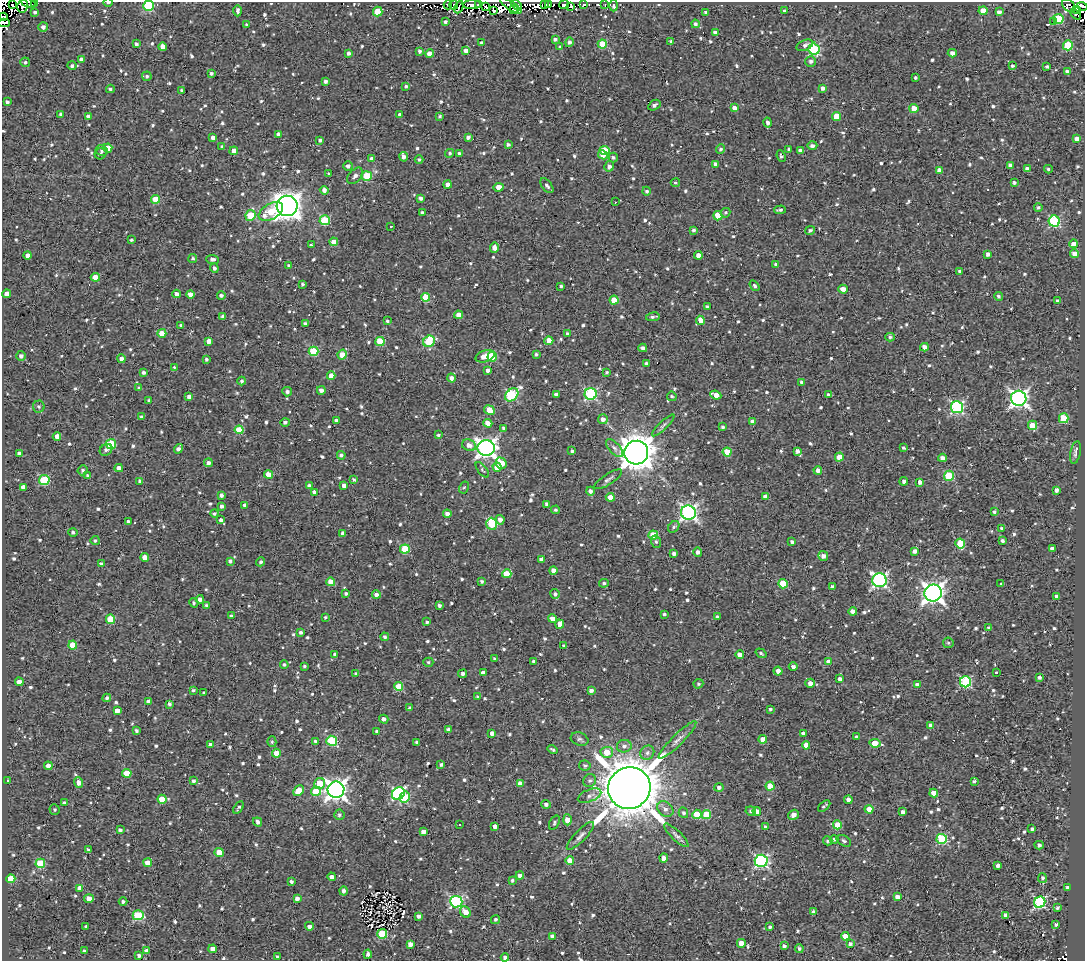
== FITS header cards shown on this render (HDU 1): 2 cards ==
NAXIS1  =                 1083
NAXIS2  =                  959

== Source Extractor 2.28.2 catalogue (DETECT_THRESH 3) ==
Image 1083 x 959 px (HDU 1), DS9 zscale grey, 1 PNG px = 1 image px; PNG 1087 x 963 px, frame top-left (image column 1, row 959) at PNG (2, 2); each listed source drawn as its Kron ellipse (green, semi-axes under 4 px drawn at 4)
Background 1.53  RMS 4.8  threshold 14.4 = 3 sigma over >= 5 px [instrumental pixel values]
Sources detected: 986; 11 with non-positive FLUX_AUTO (blend fragments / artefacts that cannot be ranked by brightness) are neither listed nor drawn; of the other 975, the 500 brightest by FLUX_AUTO listed and drawn (475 fainter detections omitted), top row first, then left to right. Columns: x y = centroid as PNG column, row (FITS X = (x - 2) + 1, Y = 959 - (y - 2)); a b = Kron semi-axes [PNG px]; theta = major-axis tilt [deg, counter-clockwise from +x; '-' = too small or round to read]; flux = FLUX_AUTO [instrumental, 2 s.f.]
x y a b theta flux
34 2 3 2 - 8.4e+02
108 2 5 2 - 6.0e+02
28 3 8 3 -18 1.7e+03
544 4 3 2 - 3.0e+03
548 4 3 3 - 9.1e+03
584 4 3 3 - 8.1e+02
12 5 3 2 - 8.2e+02
448 5 4 3 - 9.9e+02
454 5 4 3 - 1.3e+03
472 5 9 4 2 1.6e+03
479 5 3 2 - 5.7e+02
516 5 6 4 -42 1.1e+03
564 5 5 3 - 1.1e+03
605 5 3 2 - 6.4e+02
614 5 6 4 -89 6.2e+02
22 6 6 5 - 6.3e+02
148 6 5 5 - 2.5e+04
511 6 12 3 -33 2.3e+03
571 6 4 3 - 5.8e+02
1069 6 8 5 -43 1.6e+03
1082 6 5 3 - 2.3e+03
459 7 7 2 66 1.2e+03
486 7 4 3 - 1.4e+03
514 10 4 3 - 1.5e+03
1076 10 4 3 - 7.7e+02
237 11 6 3 -90 9.9e+02
494 11 3 2 - 8.8e+02
784 11 3 3 - 6.0e+02
983 11 4 4 - 4.7e+03
35 12 4 3 - 7.7e+02
378 12 5 4 - 1.1e+04
706 12 4 3 - 6.9e+02
999 12 4 4 - 1.4e+03
1075 14 6 3 -47 7.1e+02
3 17 4 2 - 1.7e+03
1058 19 5 5 - 1.6e+04
1054 21 3 3 - 4.3e+03
445 22 4 3 - 9.7e+02
4 23 6 3 1 1.9e+04
695 24 4 4 - 9.3e+02
247 25 4 3 - 5.8e+02
43 27 5 4 - 1.3e+03
715 33 4 4 - 1.7e+03
555 39 4 3 - 8.4e+02
671 41 3 3 - 6.5e+02
569 42 5 4 - 8.7e+02
482 43 3 3 - 7.2e+02
136 44 4 4 - 9.3e+02
602 44 4 4 - 7.8e+03
805 45 9 5 21 1.1e+03
1068 45 5 5 - 1.5e+04
163 47 4 4 - 2.8e+03
560 47 4 3 - 6.8e+02
814 49 6 5 - 3.2e+04
420 51 4 3 - 8.4e+02
466 51 4 3 - 1.3e+03
348 53 4 3 - 8.5e+02
952 53 4 4 - 1.7e+03
430 54 4 4 - 3.4e+03
81 59 4 4 - 1.2e+03
811 61 5 5 - 9.2e+02
25 62 5 4 - 6.9e+02
72 66 4 4 - 9.1e+02
1012 66 3 3 - 7.2e+02
1047 67 4 3 - 6.7e+02
1067 72 4 3 - 1.1e+03
211 73 3 3 - 7.2e+02
147 76 5 4 - 6.3e+02
916 78 3 3 - 7.1e+02
326 81 3 3 - 9.1e+02
406 86 3 3 - 6.5e+02
822 88 4 4 - 1.3e+03
110 89 4 4 - 6.7e+02
182 90 4 3 - 7.8e+02
7 102 3 3 - 7.3e+02
654 105 7 4 33 1.1e+03
734 108 4 4 - 2.2e+03
914 108 4 4 - 5.5e+03
61 114 4 4 - 9.2e+02
399 114 3 3 - 9.4e+02
88 116 4 4 - 1.1e+03
440 116 3 3 - 5.7e+02
836 116 4 4 - 6.6e+03
767 122 5 4 - 1.2e+03
279 134 4 4 - 2.0e+03
468 137 4 3 - 9.2e+02
213 138 4 4 - 1.6e+03
1077 139 4 4 - 2.7e+03
320 140 4 3 - 6.7e+02
508 144 4 4 - 9.6e+02
222 146 4 3 - 6.7e+02
812 146 5 4 - 1.0e+03
108 148 4 4 - 4.4e+03
721 149 4 4 - 7.1e+02
789 149 4 3 - 7.3e+02
605 150 5 4 - 1.2e+04
800 150 4 3 - 9.6e+02
102 151 6 5 - 5.9e+02
234 151 4 4 - 2.7e+03
450 153 4 4 - 7.1e+02
101 154 6 5 - 6.3e+02
460 154 4 4 - 1.5e+03
603 155 5 4 - 3.0e+03
781 156 6 4 -68 6.7e+02
404 157 4 4 - 1.4e+03
613 158 5 4 - 6.9e+02
372 159 4 4 - 2.0e+03
419 159 4 4 - 7.3e+02
716 164 4 4 - 1.8e+03
1010 165 4 4 - 1.0e+03
348 166 5 5 - 1.2e+03
609 166 5 4 - 1.3e+03
1027 169 4 4 - 1.9e+03
1048 169 4 3 - 5.5e+02
939 170 4 4 - 1.8e+03
329 174 3 3 - 6.5e+02
355 176 9 6 48 1.5e+03
367 176 5 5 - 1.4e+04
675 183 4 4 - 6.0e+02
1014 183 4 4 - 6.8e+02
447 184 4 4 - 1.7e+03
547 186 8 5 -53 1.0e+03
499 187 5 4 - 3.8e+03
324 190 4 4 - 1.5e+03
646 191 4 4 - 7.5e+02
421 198 4 3 - 9.8e+02
156 199 4 4 - 7.3e+03
615 202 3 2 - 1.4e+03
287 206 10 10 - 3.7e+05
1038 207 4 4 - 5.8e+02
780 210 6 3 1 8.5e+02
271 212 13 8 30 9.5e+03
422 212 3 3 - 5.6e+02
725 213 5 4 - 6.4e+02
250 215 5 5 - 1.2e+04
718 216 5 4 - 8.4e+03
325 220 5 5 - 1.5e+04
1054 221 5 5 - 3.3e+04
391 226 3 2 - 7.1e+02
694 230 3 3 - 7.5e+02
810 230 5 3 - 9.5e+02
131 240 3 3 - 6.0e+02
334 242 4 4 - 3.5e+03
1073 244 4 4 - 2.3e+03
311 245 3 3 - 6.0e+02
494 248 5 4 - 1.8e+03
988 254 4 4 - 1.4e+03
1075 254 4 4 - 2.3e+03
28 255 4 4 - 2.3e+03
698 255 4 4 - 2.6e+03
193 258 4 4 - 6.0e+02
212 259 6 4 -4 1.2e+03
776 264 4 3 - 7.9e+02
289 266 3 3 - 5.8e+02
214 268 4 4 - 9.8e+02
960 271 3 3 - 6.6e+02
95 277 4 4 - 5.5e+03
302 284 3 3 - 5.7e+02
561 286 3 3 - 5.8e+02
755 286 6 4 -55 6.2e+02
843 289 5 4 - 2.0e+03
7 294 4 4 - 2.3e+03
176 294 4 4 - 1.3e+03
190 294 4 4 - 2.2e+03
221 295 4 4 - 1.1e+03
998 296 4 4 - 6.9e+02
426 297 4 4 - 9.3e+03
614 300 4 4 - 6.3e+03
1058 301 4 4 - 6.6e+02
707 307 4 3 - 8.9e+02
459 315 4 4 - 4.3e+03
223 316 4 3 - 1.1e+03
653 317 7 3 10 8.1e+02
700 320 4 4 - 2.6e+03
387 321 4 4 - 5.5e+02
305 323 4 3 - 7.5e+02
181 325 4 3 - 6.8e+02
162 333 4 4 - 4.1e+03
567 333 3 3 - 5.5e+02
890 337 4 3 - 6.3e+02
209 341 4 4 - 2.1e+03
380 341 4 4 - 9.5e+03
429 341 6 5 - 1.8e+04
549 341 4 4 - 4.6e+03
924 347 4 4 - 1.9e+03
643 348 4 4 - 1.1e+03
313 351 5 4 - 1.5e+04
536 354 4 3 - 5.9e+02
342 355 5 4 - 7.0e+03
21 356 5 5 - 1.3e+03
485 356 10 5 17 4.3e+03
492 356 5 4 - 1.5e+04
121 359 4 4 - 1.4e+03
206 359 4 4 - 6.7e+02
647 364 4 3 - 1.1e+03
174 367 3 3 - 9.6e+02
488 370 4 3 - 1.2e+03
606 372 3 3 - 5.7e+02
144 373 4 3 - 8.4e+02
331 376 4 4 - 3.3e+03
451 378 4 4 - 1.5e+03
242 381 4 4 - 7.4e+02
802 382 4 3 - 9.3e+02
139 388 4 3 - 5.8e+02
321 390 4 4 - 1.4e+03
287 392 5 4 - 1.0e+03
556 394 4 3 - 1.1e+03
591 394 6 6 - 3.6e+04
512 395 7 5 43 2.9e+04
716 395 5 4 - 3.3e+03
828 395 4 3 - 1.0e+03
672 396 5 4 - 5.6e+02
189 397 4 3 - 1.2e+03
1019 398 7 7 - 1.3e+05
149 400 3 3 - 6.5e+02
39 407 6 6 - 8.5e+02
957 407 6 6 - 5.6e+04
489 410 5 4 - 6.3e+03
141 417 3 3 - 6.4e+02
1064 418 5 4 - 1.2e+04
603 419 5 5 - 1.5e+03
337 421 4 4 - 1.2e+03
285 422 5 4 - 8.8e+02
752 422 4 4 - 1.7e+03
488 423 5 4 - 2.6e+03
663 425 15 4 44 1.0e+03
1032 425 4 4 - 6.5e+03
722 427 3 3 - 6.8e+02
504 428 4 4 - 7.4e+02
239 430 4 4 - 9.0e+03
438 435 4 3 - 6.3e+02
57 436 4 4 - 2.3e+03
111 444 5 5 - 1.6e+04
469 445 7 5 -20 2.2e+03
486 448 8 8 - 1.5e+05
614 448 11 5 -49 1.3e+03
903 448 3 3 - 5.6e+02
178 449 5 4 - 1.3e+03
106 450 7 5 36 9.8e+02
572 451 3 3 - 6.2e+02
797 451 4 4 - 1.1e+03
727 452 4 4 - 7.9e+03
19 453 4 3 - 1.5e+03
636 453 12 11 - 6.5e+05
1075 453 11 5 78 1.1e+03
341 455 4 4 - 8.6e+02
839 457 4 4 - 4.3e+03
942 458 4 4 - 1.7e+03
208 463 4 4 - 1.1e+03
501 463 6 5 - 9.3e+03
497 467 4 4 - 4.3e+03
119 468 4 4 - 2.1e+03
83 470 5 4 - 6.9e+02
482 470 9 4 -52 6.1e+02
818 470 4 4 - 1.3e+03
268 475 4 4 - 4.1e+03
88 476 4 3 - 7.7e+02
949 476 5 5 - 1.7e+04
608 479 16 5 32 1.2e+03
44 480 5 5 - 1.9e+04
354 480 3 3 - 6.8e+02
140 481 4 3 - 8.4e+02
904 481 4 4 - 1.2e+03
920 482 4 4 - 1.8e+03
309 486 4 4 - 1.4e+03
344 486 4 4 - 1.7e+03
23 487 4 4 - 1.9e+03
464 487 6 4 61 5.7e+02
1056 490 4 3 - 1.3e+03
590 491 4 4 - 1.1e+03
314 492 4 3 - 1.2e+03
221 495 4 3 - 1.0e+03
765 496 4 4 - 1.5e+03
610 497 4 4 - 3.8e+03
547 504 4 3 - 1.0e+03
245 505 4 4 - 1.1e+03
221 506 4 3 - 9.7e+02
555 510 4 4 - 6.9e+02
994 512 3 3 - 6.1e+02
688 513 7 7 - 9.9e+04
214 514 4 4 - 8.2e+02
447 514 4 4 - 1.8e+03
221 520 4 4 - 9.1e+02
500 520 4 4 - 1.6e+03
128 521 3 3 - 7.1e+02
492 524 6 5 - 2.2e+04
674 527 6 5 - 6.8e+02
1002 528 3 3 - 7.2e+02
73 532 5 4 - 7.5e+02
343 533 4 4 - 1.3e+03
653 535 5 4 - 9.1e+03
95 540 4 4 - 6.0e+02
1002 540 4 3 - 8.1e+02
656 542 6 5 - 6.1e+02
792 542 4 4 - 9.5e+02
960 544 5 4 - 1.2e+04
1052 548 4 3 - 1.2e+03
405 549 5 4 - 1.3e+04
915 551 4 4 - 1.7e+03
698 552 5 4 - 1.4e+03
674 553 4 3 - 1.0e+03
823 556 5 5 - 1.7e+03
145 557 4 4 - 2.7e+03
541 559 4 4 - 1.7e+03
230 561 4 4 - 9.0e+02
261 562 5 4 - 5.9e+02
101 564 4 3 - 1.0e+03
553 570 4 4 - 2.2e+03
507 574 4 4 - 8.2e+03
879 580 7 7 - 7.5e+04
482 581 4 4 - 6.7e+02
331 582 4 4 - 3.8e+03
604 583 5 4 - 6.4e+02
1001 583 3 3 - 7.2e+02
783 584 4 4 - 9.9e+03
832 587 4 3 - 1.3e+03
933 593 9 8 - 2.0e+05
346 594 3 3 - 6.5e+02
555 594 5 4 - 1.0e+03
376 595 4 4 - 1.5e+03
1056 597 4 4 - 1.4e+03
200 599 4 4 - 1.3e+03
194 603 5 4 - 6.6e+02
206 605 3 3 - 5.9e+02
439 605 3 3 - 8.1e+02
853 611 4 4 - 2.4e+03
664 614 3 3 - 6.4e+02
231 616 4 3 - 7.3e+02
325 617 3 3 - 5.8e+02
717 617 4 3 - 8.4e+02
111 619 4 4 - 9.3e+03
552 619 4 4 - 3.1e+03
427 622 3 3 - 5.5e+02
560 624 4 4 - 3.2e+03
989 628 4 4 - 8.2e+02
300 632 4 4 - 7.8e+02
385 637 4 4 - 6.9e+02
948 643 5 5 - 6.0e+02
73 645 4 4 - 8.1e+03
564 645 3 3 - 5.8e+02
761 653 6 3 -34 6.0e+02
335 654 3 3 - 8.5e+02
740 655 4 4 - 2.8e+03
495 658 4 3 - 7.4e+02
534 661 3 3 - 8.7e+02
428 662 5 4 - 5.5e+02
829 662 4 4 - 3.5e+03
284 664 4 4 - 5.9e+02
304 666 4 3 - 5.5e+02
793 667 4 4 - 1.2e+03
778 671 4 4 - 1.9e+03
996 672 3 2 - 8.0e+02
483 673 4 4 - 2.6e+03
356 674 3 3 - 6.5e+02
463 674 4 4 - 9.9e+02
1039 678 4 3 - 8.7e+02
840 679 4 3 - 1.3e+03
19 682 4 4 - 2.2e+03
965 682 5 5 - 3.2e+04
810 683 4 4 - 1.8e+03
698 684 5 4 - 5.8e+02
917 685 4 4 - 1.4e+03
399 687 4 4 - 9.7e+03
193 690 3 3 - 5.9e+02
591 690 4 4 - 1.4e+03
204 693 3 3 - 5.9e+02
478 697 4 3 - 6.1e+02
107 698 4 3 - 9.5e+02
148 702 4 3 - 9.3e+02
169 704 4 3 - 7.7e+02
410 708 4 3 - 7.3e+02
770 709 3 3 - 6.2e+02
117 711 4 4 - 2.1e+03
384 719 4 4 - 1.2e+03
930 726 4 4 - 1.5e+03
448 729 4 4 - 7.8e+02
136 730 3 3 - 6.4e+02
377 731 3 3 - 8.6e+02
492 733 4 4 - 1.3e+03
803 734 4 3 - 1.2e+03
857 737 4 4 - 1.0e+03
580 739 9 6 -19 9.5e+02
763 739 4 4 - 4.1e+03
678 740 26 5 45 2.2e+03
315 741 3 3 - 7.5e+02
332 741 5 5 - 2.3e+04
272 742 5 4 - 5.6e+02
417 742 3 3 - 5.7e+02
875 743 5 4 - 8.5e+03
210 745 4 3 - 1.3e+03
806 745 4 4 - 2.9e+03
624 746 7 6 - 1.2e+03
553 749 5 3 - 6.3e+02
607 752 6 5 - 5.1e+03
276 753 4 4 - 4.6e+03
647 753 7 6 - 1.2e+03
441 765 4 3 - 6.8e+02
585 765 6 5 - 7.0e+02
48 766 4 4 - 2.4e+03
127 773 5 4 - 6.5e+03
590 780 7 6 - 9.3e+02
8 781 3 3 - 1.0e+03
193 781 4 4 - 9.7e+02
974 781 3 3 - 6.4e+02
79 783 5 4 - 1.7e+03
319 783 6 5 - 8.2e+03
520 784 4 4 - 2.8e+03
770 786 4 4 - 6.8e+03
719 787 4 4 - 1.2e+03
629 788 21 20 - 1.7e+06
336 790 8 8 - 1.9e+05
298 791 6 4 47 6.3e+03
316 791 5 4 - 1.2e+04
934 793 4 4 - 4.7e+03
398 794 7 6 - 4.6e+04
589 796 12 6 22 1.5e+03
405 797 5 5 - 1.5e+04
162 799 4 4 - 6.9e+03
848 800 4 3 - 1.7e+03
64 803 4 3 - 6.0e+02
546 804 4 4 - 9.5e+02
824 806 7 3 42 6.6e+02
238 808 7 3 57 6.5e+02
54 809 5 5 - 6.2e+02
665 809 9 7 -43 1.6e+03
869 809 4 4 - 4.3e+03
751 811 5 4 - 5.9e+02
757 811 4 4 - 1.9e+03
903 812 4 4 - 1.6e+03
683 813 5 4 - 8.3e+02
697 814 4 4 - 8.1e+03
706 814 5 4 - 8.6e+03
339 815 5 5 - 8.1e+02
793 815 5 4 - 2.0e+03
567 820 5 4 - 4.3e+03
258 822 5 4 - 1.1e+03
554 823 7 5 62 6.7e+02
459 825 3 2 - 1.9e+03
837 825 4 4 - 7.1e+03
495 826 4 3 - 1.6e+03
765 827 3 3 - 5.8e+02
1032 829 3 3 - 6.4e+02
120 830 4 3 - 8.0e+02
423 832 4 4 - 1.8e+03
676 835 16 5 -44 1.2e+03
580 836 19 5 46 1.5e+03
834 839 4 4 - 6.9e+02
942 839 5 5 - 2.3e+04
828 841 4 4 - 6.2e+02
844 841 8 5 -31 7.5e+02
1039 845 4 4 - 9.0e+02
88 850 3 3 - 6.2e+02
219 852 4 4 - 5.2e+03
664 858 4 4 - 2.5e+03
570 861 4 4 - 4.8e+03
761 861 6 6 - 6.1e+04
40 863 5 5 - 1.4e+04
148 863 4 4 - 3.9e+03
998 865 4 3 - 1.7e+03
520 875 4 4 - 1.6e+03
332 877 4 4 - 1.7e+03
1042 878 5 4 - 7.0e+02
11 879 4 4 - 6.8e+03
512 880 4 4 - 6.3e+02
292 881 3 3 - 8.9e+02
80 888 4 4 - 1.9e+03
1067 888 3 3 - 1.4e+03
343 891 4 4 - 1.2e+03
897 897 4 4 - 1.9e+03
89 898 5 4 - 2.7e+03
297 898 4 4 - 1.4e+03
123 902 4 4 - 9.1e+02
456 902 6 6 - 4.8e+04
1040 902 6 5 - 5.0e+04
1057 908 4 3 - 7.2e+02
465 912 6 5 - 3.2e+03
813 912 4 3 - 1.1e+03
138 915 5 5 - 2.0e+04
1005 915 4 4 - 1.4e+03
419 916 4 4 - 1.3e+03
495 919 5 4 - 6.8e+02
1056 924 3 3 - 1.3e+03
86 926 3 3 - 6.3e+02
309 926 4 4 - 1.4e+03
770 927 4 3 - 6.0e+02
382 934 5 5 - 1.7e+04
552 936 4 4 - 1.4e+03
845 936 4 4 - 5.3e+03
741 943 4 4 - 3.2e+03
410 944 4 4 - 1.9e+03
850 944 4 3 - 1.0e+03
784 946 4 4 - 1.0e+03
213 949 4 4 - 2.4e+03
799 949 4 4 - 7.5e+02
84 951 3 3 - 7.2e+02
147 951 4 4 - 2.0e+03
368 954 4 3 - 9.7e+02
139 955 4 3 - 8.0e+02
277 957 4 3 - 5.5e+02
505 957 4 4 - 1.1e+03
At the frame edge (FLAGS 8, measured only in part): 7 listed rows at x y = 34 2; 108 2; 28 3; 148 6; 1082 6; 3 17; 4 23
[475 fainter detections neither listed nor drawn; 11 non-positive-flux detections neither listed nor drawn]